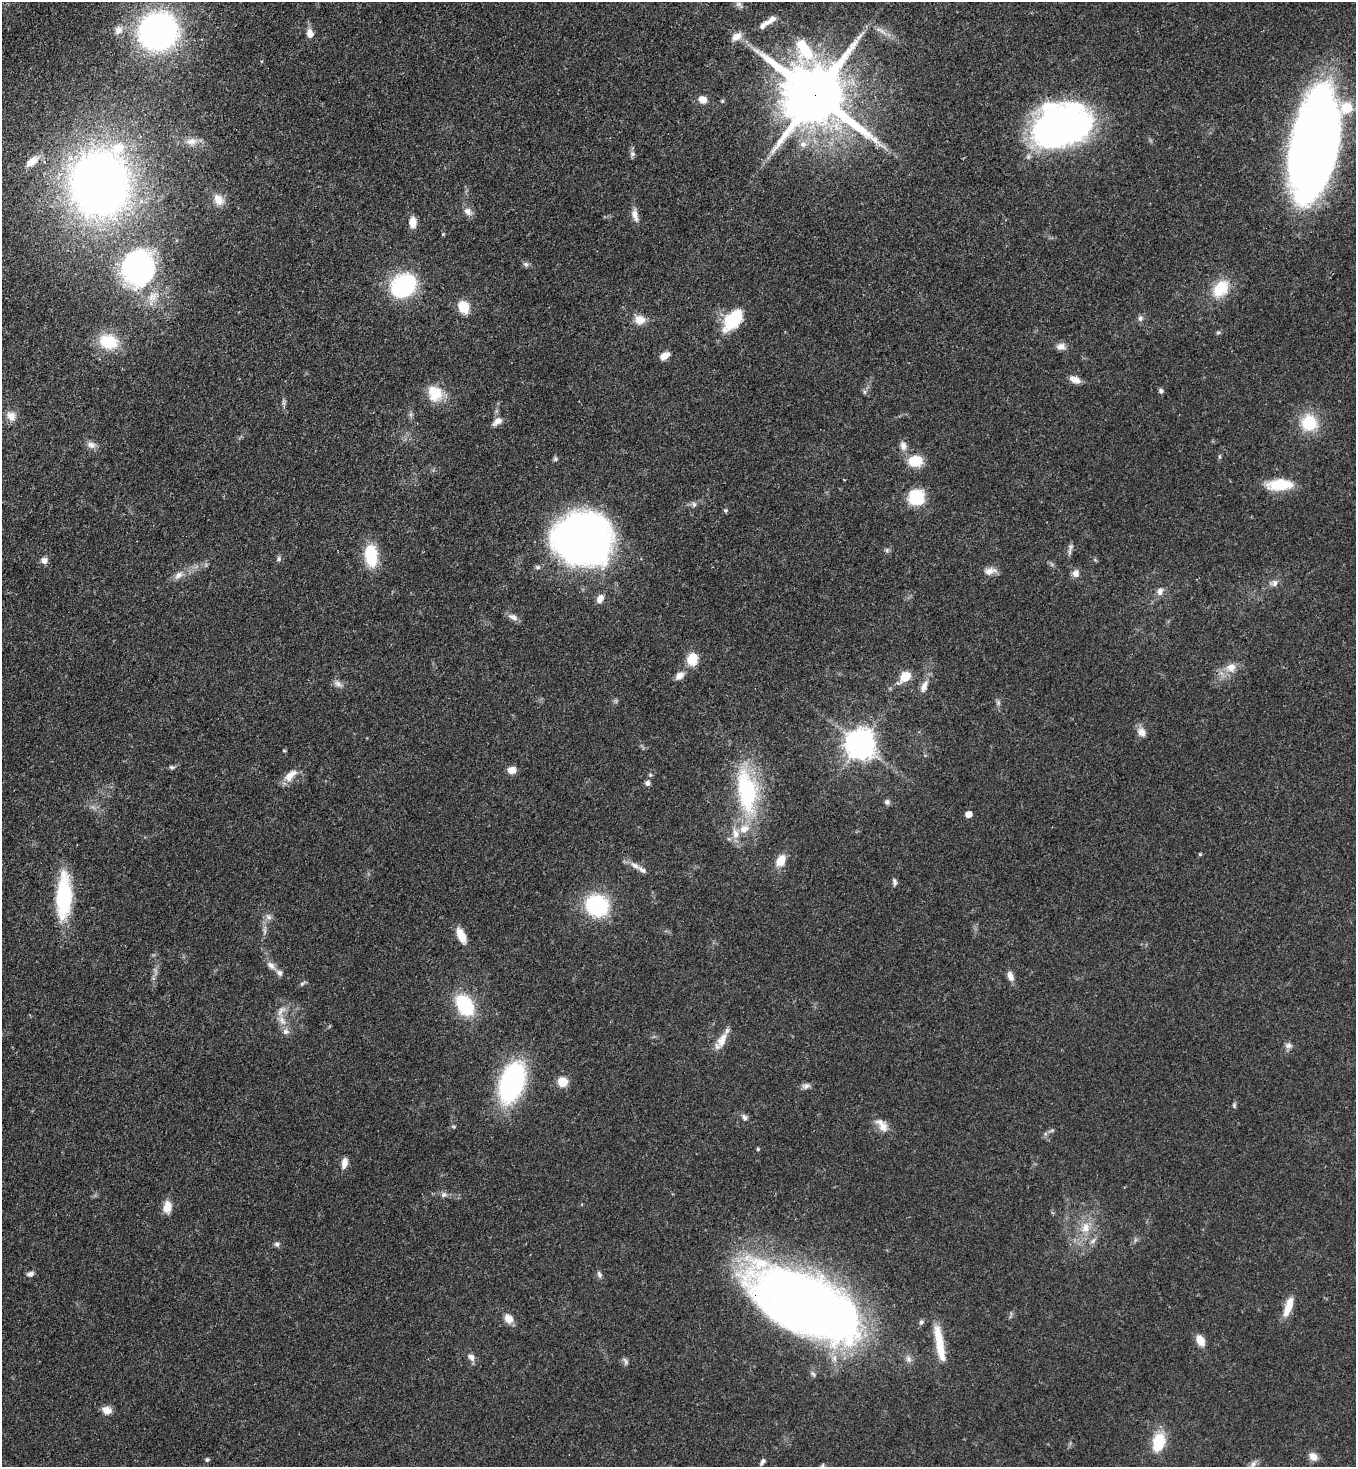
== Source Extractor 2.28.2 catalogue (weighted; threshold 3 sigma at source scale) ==
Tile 11 of 4 x 4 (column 3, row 3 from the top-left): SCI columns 3070-4423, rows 1526-2990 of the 6001 x 5979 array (HDU 1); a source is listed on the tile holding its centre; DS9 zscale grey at full resolution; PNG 1358 x 1469 px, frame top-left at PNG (2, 2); no overlay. Shown black and unused: <1% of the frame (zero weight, under 3 of 4 exposures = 7% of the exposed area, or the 3 px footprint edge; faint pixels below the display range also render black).
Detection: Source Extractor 2.28.2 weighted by HDU 2 'WHT'; one run over the whole footprint, this tile lists its part. Background 0.0679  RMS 0.0035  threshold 0.0158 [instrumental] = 3 sigma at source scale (4.5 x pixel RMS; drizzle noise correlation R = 1.50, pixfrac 1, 0.05/0.05 arcsec/px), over >= 5 px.
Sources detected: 138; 1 too faint to see at this stretch — not listed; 9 inside a brighter listed object's ellipse — not listed separately; the other 128 listed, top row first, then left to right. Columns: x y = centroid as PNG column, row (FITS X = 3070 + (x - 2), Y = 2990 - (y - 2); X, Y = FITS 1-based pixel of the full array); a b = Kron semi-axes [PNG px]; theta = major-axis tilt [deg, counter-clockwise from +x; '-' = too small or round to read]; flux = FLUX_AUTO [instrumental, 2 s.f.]
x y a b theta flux
738 4 9 7 -1 1.4
771 20 20 8 36 3
118 30 12 11 - 2.7
158 31 24 23 - 170
882 31 14 5 -37 1.9
310 33 11 8 -77 2.6
737 36 14 9 29 3.2
815 95 21 17 -48 3600
702 99 8 6 -21 3.9
722 101 5 4 - 0.46
1062 125 40 29 8 200
191 141 16 9 2 3.1
803 144 11 9 -45 2.5
881 145 19 3 -23 1.8
1315 147 88 35 78 410
632 154 8 7 - 1.1
32 161 18 8 37 4
100 184 51 46 90 260
218 200 15 11 -60 3.7
468 211 12 10 -43 2.1
635 215 18 7 -76 2.7
413 222 11 7 -90 3.7
443 234 5 3 - 0.31
526 264 8 6 -44 0.93
138 268 37 32 58 76
403 285 22 16 40 44
1221 289 24 17 53 11
464 307 12 9 -61 8.2
1140 318 9 6 72 1.2
640 320 12 11 - 4
733 320 27 15 52 16
1218 332 6 4 2 0.54
108 342 23 18 -13 13
1061 346 12 9 8 2.1
665 356 11 7 33 3.1
1075 379 13 7 -22 3.1
1161 391 6 5 - 0.95
864 392 7 4 90 0.63
435 393 22 17 -58 9
11 416 14 10 -51 3.4
497 421 14 8 35 2.4
1309 423 21 21 - 13
91 445 13 9 -16 2
903 446 13 9 -78 2.2
1220 456 6 4 72 0.49
555 459 7 5 -47 0.71
915 461 15 11 7 9.7
1280 485 32 13 3 11
916 497 14 13 - 19
694 504 8 6 76 0.97
725 510 6 5 - 0.55
583 539 53 47 -12 190
1070 547 10 6 63 1.2
887 550 6 6 - 0.7
371 556 20 11 -83 17
279 559 7 5 -85 0.75
44 560 9 8 - 1.8
990 571 17 8 12 2.7
1075 573 9 8 - 2.1
178 575 14 8 41 2.3
1275 583 11 7 66 1.7
1160 591 10 8 74 1.9
600 599 11 7 62 2.4
513 617 14 7 -25 2.1
692 659 13 11 75 7.6
1231 667 14 12 22 3.9
679 676 10 7 37 2.8
905 676 9 7 46 8.6
338 684 13 7 -29 1.8
924 686 17 8 66 2.9
1141 732 12 10 -58 2.7
860 744 9 9 - 550
284 751 5 3 - 0.31
172 767 7 5 -14 0.76
512 770 9 7 8 3.1
290 775 21 10 43 4.2
650 775 5 5 - 0.51
647 783 6 6 - 1.2
746 791 60 24 -82 39
887 802 6 6 - 1.2
968 814 5 5 - 4.3
1200 854 4 4 - 0.44
781 861 13 9 58 5.3
635 865 15 7 -30 2.5
894 882 10 6 -84 1
64 896 49 15 88 30
597 905 23 21 -25 31
268 917 9 6 -41 1.3
265 930 15 4 81 1.4
461 935 18 9 -67 5.2
271 965 14 8 -41 2.2
1010 976 13 7 -68 2.3
302 983 9 4 33 0.72
465 1005 18 12 -57 27
282 1021 15 8 -60 3.1
722 1040 23 11 65 4.6
1288 1045 9 8 - 1.4
512 1082 29 17 71 82
563 1082 6 5 - 19
806 1086 11 7 13 1.4
1234 1105 7 5 -77 0.59
745 1117 9 7 -72 1.2
882 1125 22 11 -52 3.9
1052 1130 8 3 19 0.6
758 1149 4 4 - 0.43
344 1163 13 7 79 2.4
443 1195 8 6 43 1.1
167 1207 16 10 81 3.8
1085 1228 16 10 83 5.2
1093 1241 10 6 52 1.4
277 1244 7 6 - 0.93
30 1274 8 6 11 1.2
599 1275 9 6 -72 1.1
806 1303 79 37 -28 520
1288 1307 23 8 71 6.3
508 1319 12 9 -53 3.1
921 1322 8 6 62 0.91
1200 1340 13 8 -65 4.3
940 1344 42 9 -80 12
471 1357 12 8 -53 1.8
908 1359 11 7 -71 1.6
626 1361 10 5 -61 0.94
107 1410 11 9 -24 3
1159 1442 20 12 73 13
1313 1456 10 8 -41 3
207 1460 5 4 - 0.77
763 1462 10 5 54 1
1253 1465 13 6 76 1.6
Overlapping masked pixels (flux is a lower limit): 3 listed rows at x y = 815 95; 138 268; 806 1303
Isophote crosses this tile's border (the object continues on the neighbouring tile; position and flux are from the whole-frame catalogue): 1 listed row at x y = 1253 1465